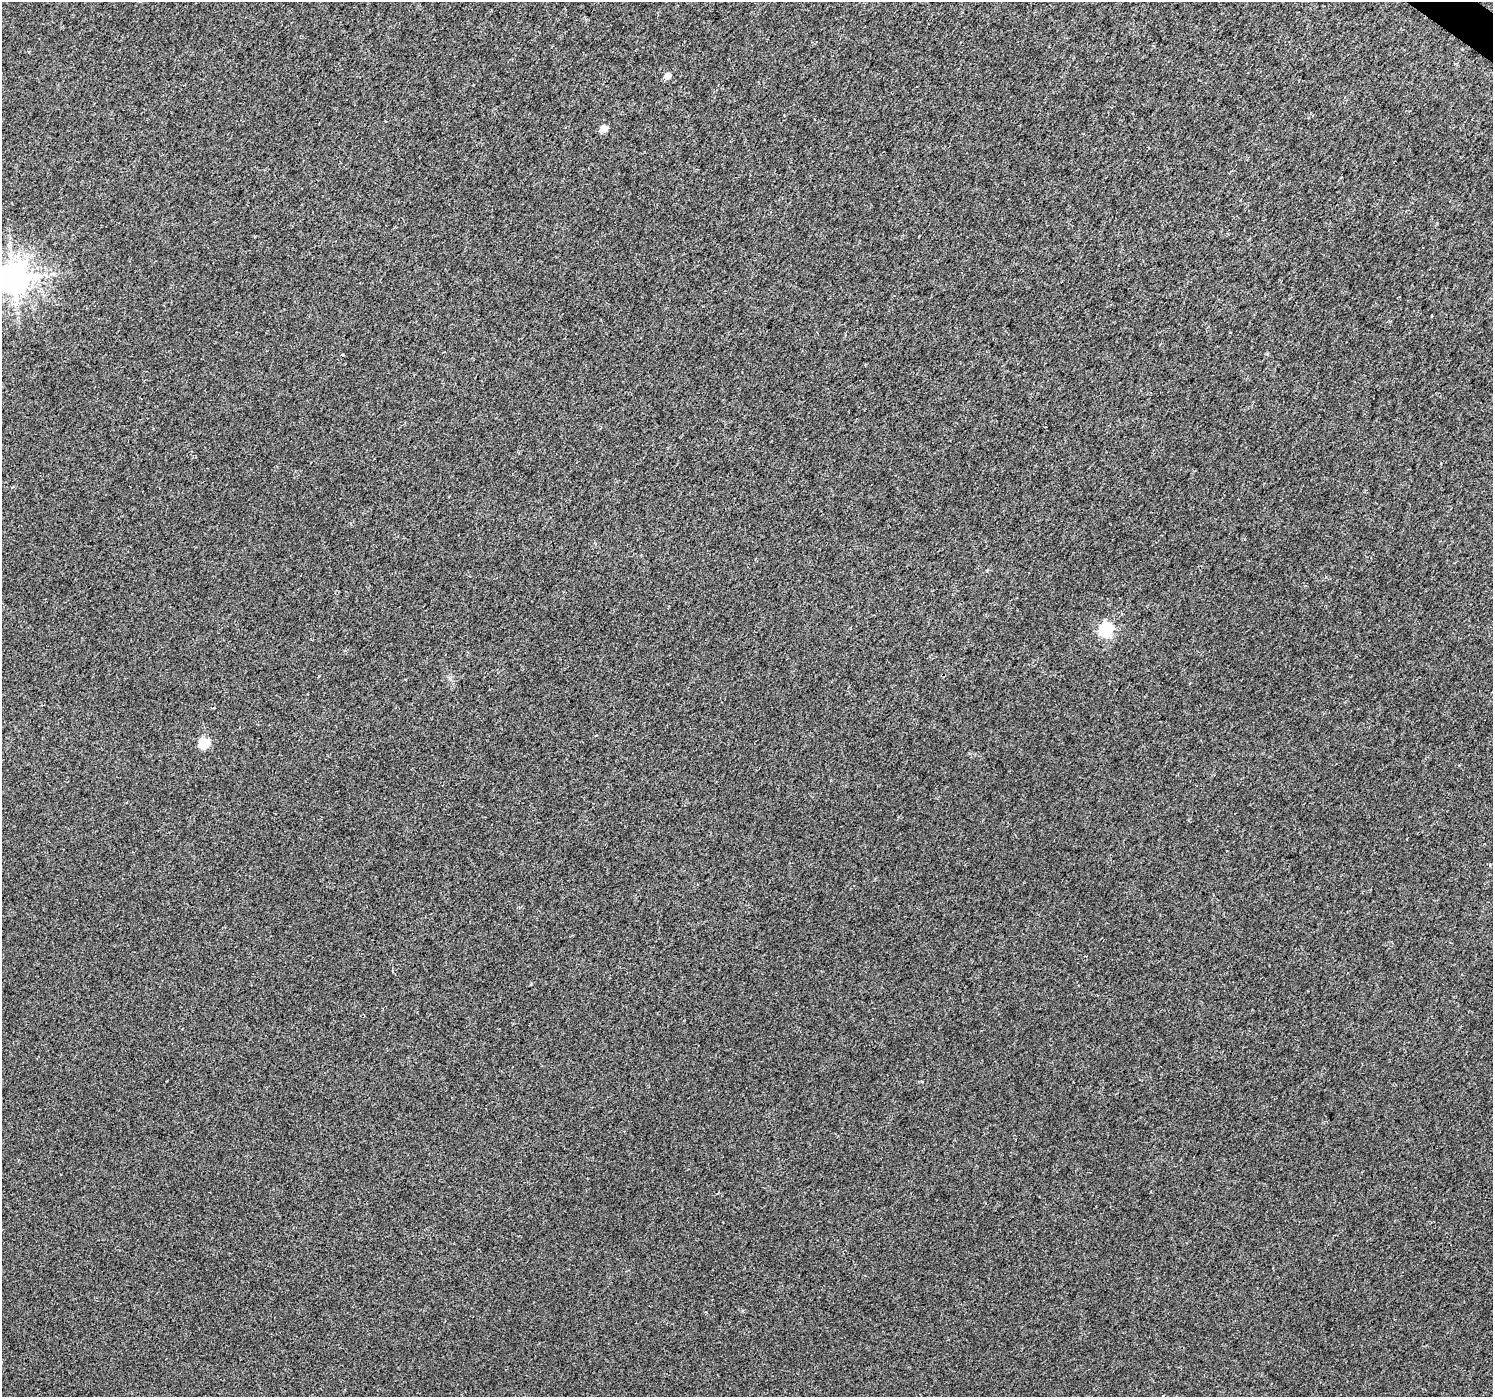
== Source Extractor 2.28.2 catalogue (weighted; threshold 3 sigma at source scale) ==
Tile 10 of 4 x 4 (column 2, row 3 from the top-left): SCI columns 1497-2987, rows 1645-3039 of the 5973 x 6013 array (HDU 1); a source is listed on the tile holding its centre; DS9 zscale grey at full resolution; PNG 1495 x 1399 px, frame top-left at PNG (2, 2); no overlay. Shown black and unused: <1% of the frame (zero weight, under 2 of 3 exposures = <1% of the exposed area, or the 3 px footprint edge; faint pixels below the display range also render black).
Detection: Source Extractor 2.28.2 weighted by HDU 2 'WHT'; one run over the whole footprint, this tile lists its part. Background 0.011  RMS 0.01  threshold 0.0457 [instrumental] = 3 sigma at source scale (4.5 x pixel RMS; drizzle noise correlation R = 1.50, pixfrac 1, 0.0396/0.0396 arcsec/px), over >= 5 px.
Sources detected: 7; all 7 listed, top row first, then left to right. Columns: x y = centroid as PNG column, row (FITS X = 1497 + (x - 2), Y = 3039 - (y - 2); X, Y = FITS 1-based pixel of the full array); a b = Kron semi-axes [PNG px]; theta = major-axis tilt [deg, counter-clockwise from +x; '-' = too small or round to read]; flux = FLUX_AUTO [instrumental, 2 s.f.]
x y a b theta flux
667 76 5 4 - 11
604 128 5 5 - 17
255 236 4 2 - 0.83
13 278 9 8 - 1800
342 355 3 2 - 1
1106 629 6 6 - 180
204 743 6 5 - 62
Isophote crosses this tile's border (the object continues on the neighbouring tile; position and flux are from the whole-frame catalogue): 1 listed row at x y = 13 278